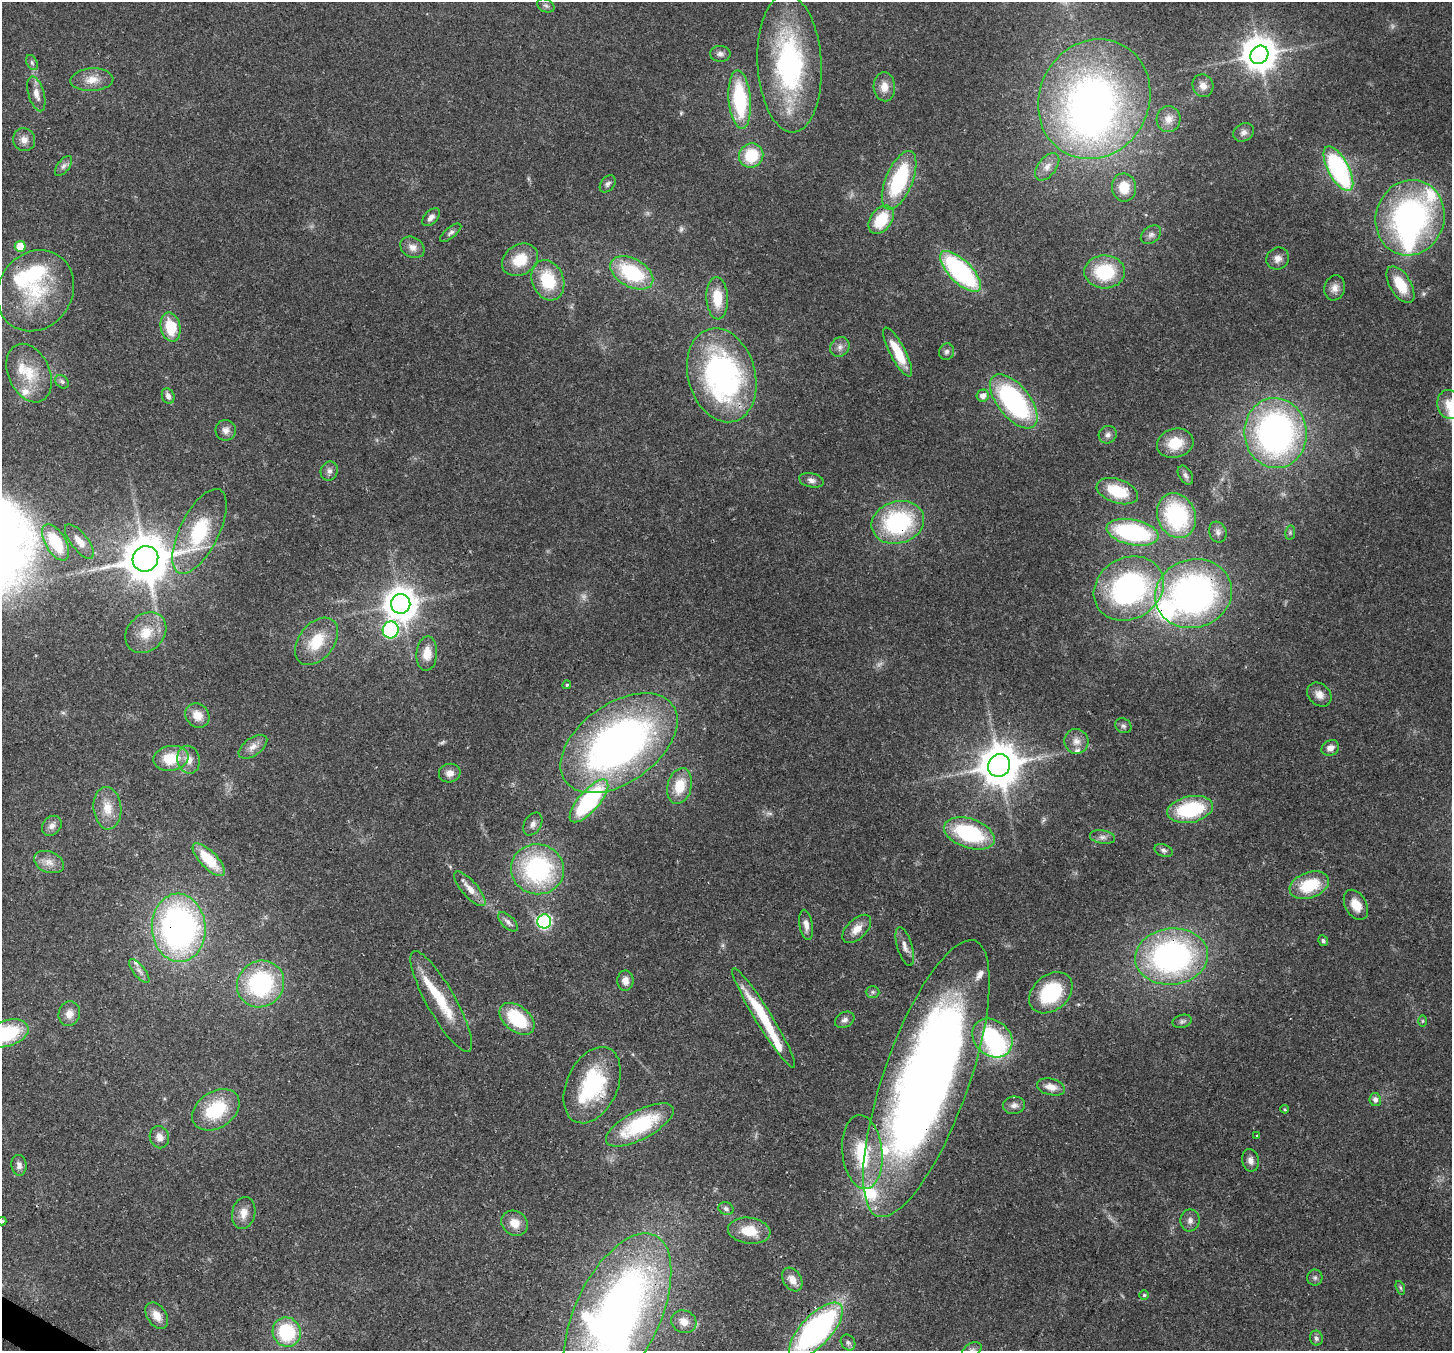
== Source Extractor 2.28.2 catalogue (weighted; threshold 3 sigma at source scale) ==
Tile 7 of 4 x 4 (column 3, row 2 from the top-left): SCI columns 2969-4418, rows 3051-4399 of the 5932 x 6037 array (HDU 1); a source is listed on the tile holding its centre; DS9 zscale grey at full resolution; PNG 1454 x 1353 px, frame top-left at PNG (2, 2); each listed source drawn as its Kron ellipse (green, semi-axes under 4 px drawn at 4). Shown black and unused: <1% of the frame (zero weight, under 3 of 4 exposures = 7% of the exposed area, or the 3 px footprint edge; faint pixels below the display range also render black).
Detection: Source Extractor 2.28.2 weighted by HDU 2 'WHT'; one run over the whole footprint, this tile lists its part. Background 0.103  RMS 0.004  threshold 0.0179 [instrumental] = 3 sigma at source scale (4.5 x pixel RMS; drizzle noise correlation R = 1.50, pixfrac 1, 0.0396/0.0396 arcsec/px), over >= 5 px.
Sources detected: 180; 6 too faint to see at this stretch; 4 inside a brighter object's white glare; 1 cosmic-ray / hot-pixel residue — neither listed nor drawn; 16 inside a brighter listed object's ellipse — not listed separately; the other 153 listed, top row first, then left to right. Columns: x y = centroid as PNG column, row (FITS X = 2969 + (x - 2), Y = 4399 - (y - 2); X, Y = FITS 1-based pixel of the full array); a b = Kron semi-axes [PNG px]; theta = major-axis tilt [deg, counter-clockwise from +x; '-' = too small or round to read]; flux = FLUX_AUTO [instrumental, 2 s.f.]
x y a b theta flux
546 6 9 6 -26 1.2
720 54 10 8 -2 1.7
1259 55 10 8 45 730
32 62 8 5 -64 1
789 63 69 32 -87 79
92 80 21 11 3 5.6
1203 86 11 10 - 3
884 87 14 10 -86 4.4
36 94 18 8 -74 3.6
1094 99 61 55 62 200
740 100 29 11 -85 34
1169 119 13 12 - 3.8
1244 132 11 8 31 2
24 140 11 11 - 3.1
751 155 12 12 - 16
63 166 12 6 53 1.5
1047 167 16 9 52 3.2
1338 169 25 10 -62 71
899 180 31 13 67 35
608 184 9 6 50 1.4
1124 187 14 12 -82 7.5
431 217 11 6 46 2
1410 218 38 34 72 110
881 220 15 10 54 15
451 233 13 5 39 1.3
1151 235 11 8 39 1.9
20 246 5 5 - 9.2
412 247 13 10 -31 3.1
1278 259 12 10 35 2.9
520 260 19 15 33 11
960 271 26 11 -45 65
1105 272 20 16 0 25
632 273 23 14 -29 29
548 280 21 15 -68 18
1400 285 20 10 -58 12
1335 288 13 10 73 2.9
35 291 42 37 55 31
717 298 21 11 -87 11
171 327 15 10 -77 13
840 347 10 9 - 2.2
898 352 27 7 -62 12
946 352 8 7 - 1.4
29 373 31 20 -65 14
722 375 48 33 -74 110
62 382 7 6 - 1.1
168 396 8 6 -67 2
983 396 6 6 - 2.6
1014 401 32 16 -52 69
1449 404 14 12 -77 6.1
226 430 10 10 - 2.5
1276 433 35 31 -85 140
1108 435 9 8 - 1.8
1175 443 18 14 15 10
329 471 9 8 - 1.8
1185 475 10 6 -58 1.4
811 480 12 7 -12 1.9
1117 491 21 12 -19 16
1176 516 23 19 -67 44
898 522 26 21 16 49
199 531 46 19 63 34
1133 532 26 12 -11 54
1218 532 10 8 -69 1.8
1290 533 7 5 80 0.67
79 541 21 8 -52 4.7
56 542 20 10 -59 17
145 559 13 12 - 1600
1129 588 36 30 32 88
1193 594 39 34 17 150
401 604 10 9 - 690
391 630 8 8 - 68
146 633 22 18 45 9.9
317 641 27 17 52 13
427 654 17 10 86 5.9
567 685 4 4 - 0.57
1319 695 13 10 -44 3.4
197 715 13 11 -46 5.7
1123 726 8 7 - 1.2
1076 741 12 12 - 3.6
619 743 66 39 35 200
253 747 16 9 36 3.5
1330 748 9 7 31 2.7
171 758 18 12 9 13
188 760 14 11 -78 4.6
999 765 12 11 - 1300
450 773 11 9 14 3
680 786 18 12 76 10
589 801 27 10 49 53
107 808 21 14 -85 7.5
1190 809 23 13 12 31
533 824 12 8 59 2.2
52 826 11 9 46 2.4
969 833 26 14 -19 39
1102 837 13 6 -8 1.9
1163 850 9 6 -21 1.3
209 860 21 8 -46 15
49 862 15 10 -22 3.8
537 869 26 25 - 58
1309 885 20 12 19 17
470 889 22 8 -49 4.7
1356 905 16 10 -60 5.5
544 921 7 7 - 67
508 922 12 6 -44 1.8
806 925 15 6 -81 2.6
179 928 34 27 -86 140
857 929 17 10 45 4.6
1323 941 5 4 - 0.93
905 947 20 7 -73 3
1172 957 36 28 6 110
139 971 14 5 -51 2
625 981 10 8 90 3
261 984 24 22 42 45
873 992 7 6 - 0.93
1051 993 24 17 41 25
441 1001 57 14 -61 18
69 1014 12 10 77 3.6
764 1018 58 8 -58 25
517 1019 20 12 -39 23
845 1020 10 7 30 1.7
1182 1021 10 6 14 1.2
1423 1021 6 4 89 0.58
6 1033 22 13 17 31
992 1038 22 17 -41 37
926 1079 146 42 70 470
592 1085 40 25 65 40
1051 1087 14 8 -14 3.9
1375 1099 6 6 - 1.9
1014 1105 11 9 9 2.1
1285 1109 4 3 - 0.47
216 1110 26 18 33 22
640 1125 37 14 28 31
1257 1136 4 2 - 0.39
159 1137 11 9 -69 2.7
862 1152 37 20 -84 20
1250 1160 11 8 -78 2.3
19 1165 10 7 -83 1.9
726 1209 8 6 -18 1.2
244 1213 16 11 80 4.4
1190 1220 11 9 81 2.1
2 1221 4 3 - 0.77
515 1223 14 12 -36 5.7
749 1231 21 13 -7 9.6
1315 1278 8 8 - 1.2
792 1280 13 9 -58 3.7
1400 1288 7 4 -70 0.6
1144 1295 5 5 - 0.58
617 1314 88 42 64 300
157 1316 14 9 -56 5
684 1322 13 11 -25 4.2
816 1330 35 15 46 120
287 1332 15 14 - 25
1316 1338 7 6 - 1.4
848 1343 8 6 -56 1.2
972 1350 10 7 33 1.7
Overlapping masked pixels (flux is a lower limit): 9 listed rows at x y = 740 100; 898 522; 145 559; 1193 594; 999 765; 179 928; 1172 957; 926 1079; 816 1330
Isophote crosses this tile's border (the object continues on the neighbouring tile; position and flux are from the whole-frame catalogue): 7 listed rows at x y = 1449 404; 6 1033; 926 1079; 2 1221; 617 1314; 816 1330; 972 1350